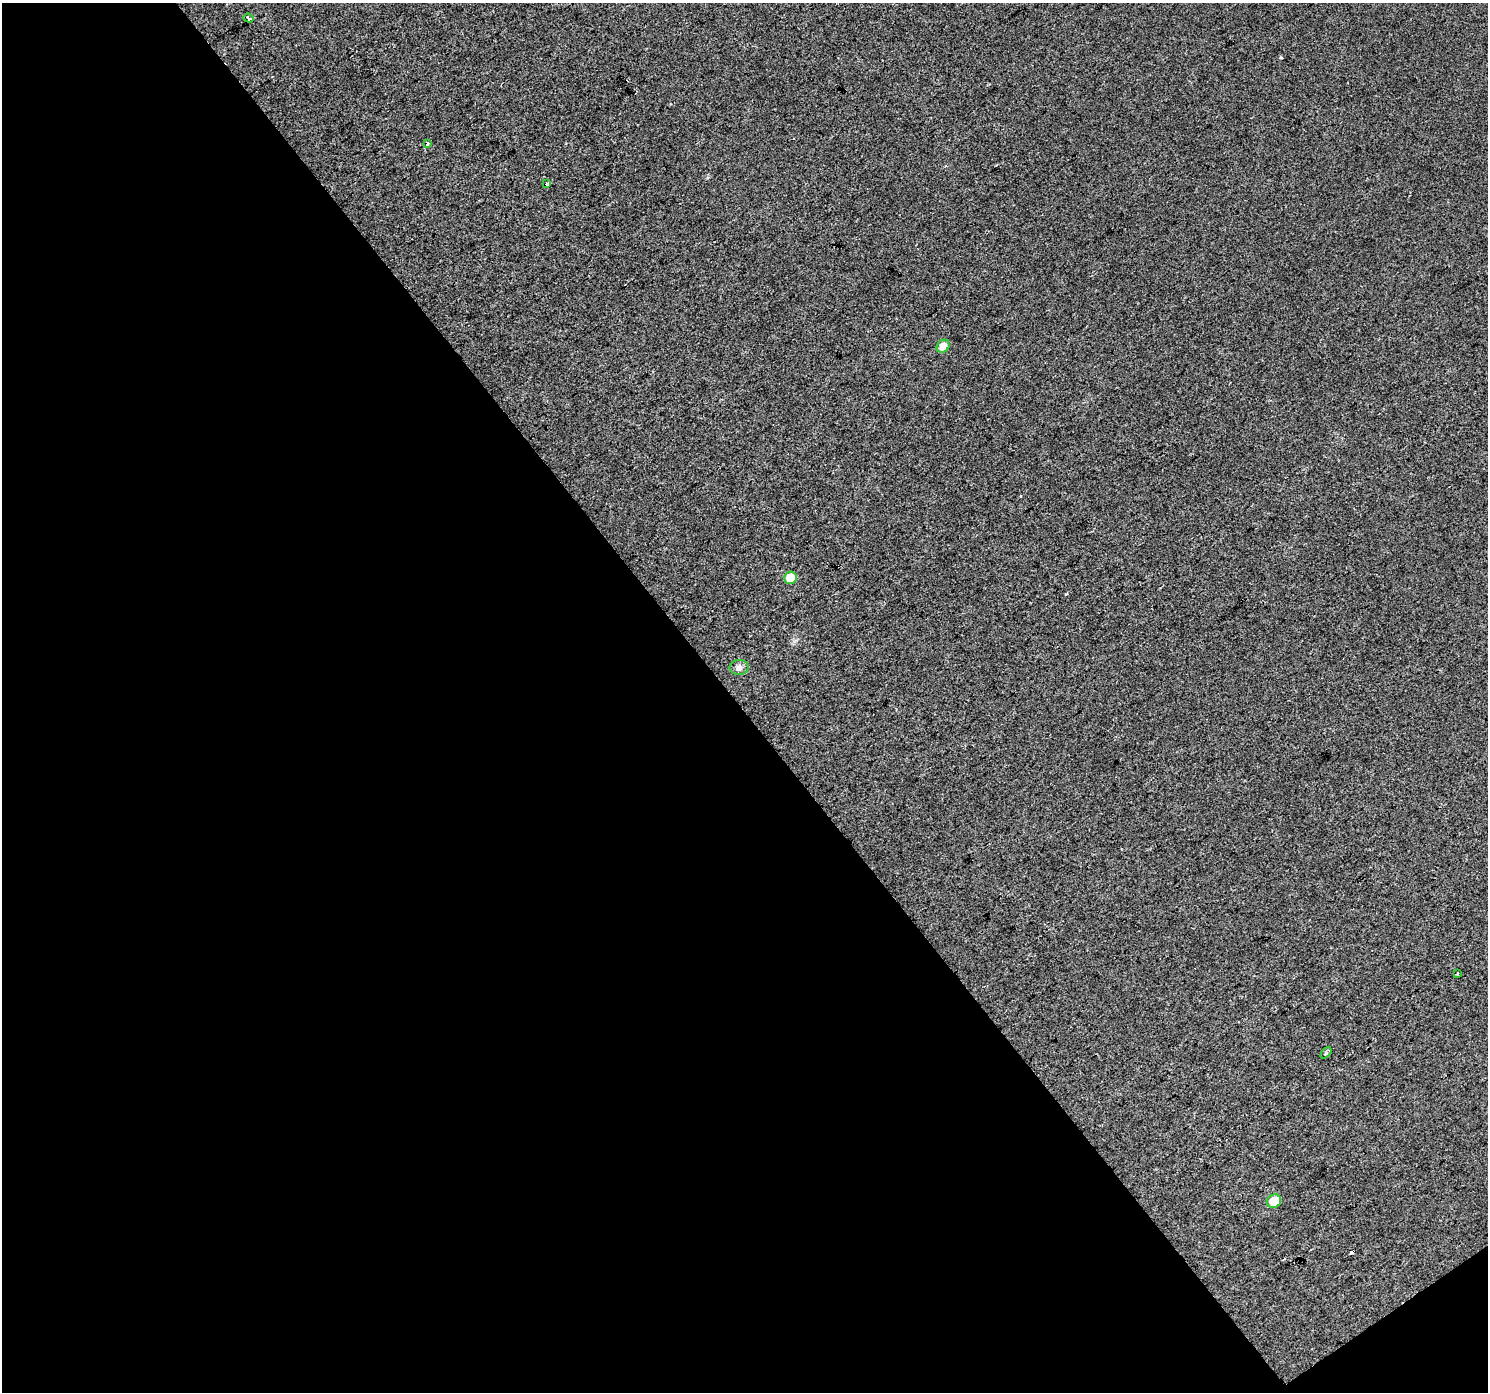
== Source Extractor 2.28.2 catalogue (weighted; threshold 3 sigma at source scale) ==
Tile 3 of 2 x 2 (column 1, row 2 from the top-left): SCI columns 1-1486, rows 91-1480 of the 2972 x 2943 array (HDU 1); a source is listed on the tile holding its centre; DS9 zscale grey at full resolution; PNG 1490 x 1394 px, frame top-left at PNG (2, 3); each listed source drawn as its Kron ellipse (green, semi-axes under 4 px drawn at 4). Shown black and unused: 50% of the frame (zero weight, under 2 of 3 exposures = <1% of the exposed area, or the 3 px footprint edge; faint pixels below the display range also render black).
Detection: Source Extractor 2.28.2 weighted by HDU 2 'WHT'; one run over the whole footprint, this tile lists its part. Background 0.0222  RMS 0.0081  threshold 0.0364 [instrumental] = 3 sigma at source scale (4.5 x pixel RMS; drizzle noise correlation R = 1.50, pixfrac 1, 0.0396/0.0396 arcsec/px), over >= 5 px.
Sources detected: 10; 1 cosmic-ray / hot-pixel residue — neither listed nor drawn; the other 9 listed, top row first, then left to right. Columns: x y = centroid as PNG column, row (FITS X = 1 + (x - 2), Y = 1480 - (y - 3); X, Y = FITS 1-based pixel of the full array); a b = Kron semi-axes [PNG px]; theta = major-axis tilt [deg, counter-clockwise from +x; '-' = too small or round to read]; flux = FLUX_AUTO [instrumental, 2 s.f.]
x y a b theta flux
249 18 5 3 - 10
428 144 4 3 - 3.2
547 184 3 3 - 8.7
943 346 7 6 - 7.8
790 578 6 6 - 12
739 667 9 7 2 3.2
1457 973 3 3 - 1.3
1326 1053 6 4 45 1.3
1274 1201 7 6 - 13